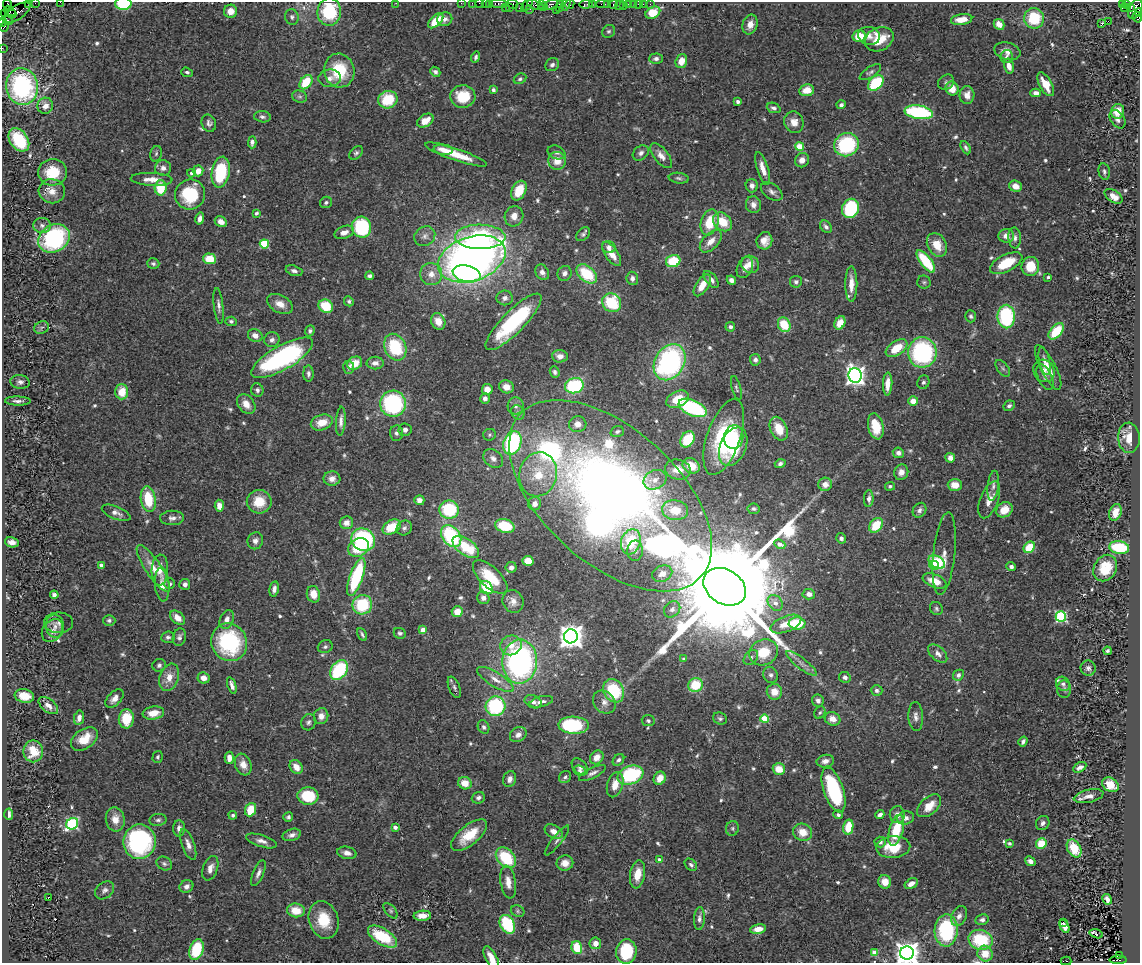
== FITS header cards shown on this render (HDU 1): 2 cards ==
NAXIS1  =                 1138
NAXIS2  =                  961

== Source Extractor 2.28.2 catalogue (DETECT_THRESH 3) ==
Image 1138 x 961 px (HDU 1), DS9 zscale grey, 1 PNG px = 1 image px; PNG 1142 x 965 px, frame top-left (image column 1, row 961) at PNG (2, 2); each listed source drawn as its Kron ellipse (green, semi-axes under 4 px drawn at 4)
Background 0.847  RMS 0.037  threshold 0.11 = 3 sigma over >= 5 px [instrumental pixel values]
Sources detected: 619; of the 619, the 500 brightest by FLUX_AUTO listed and drawn (119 fainter detections omitted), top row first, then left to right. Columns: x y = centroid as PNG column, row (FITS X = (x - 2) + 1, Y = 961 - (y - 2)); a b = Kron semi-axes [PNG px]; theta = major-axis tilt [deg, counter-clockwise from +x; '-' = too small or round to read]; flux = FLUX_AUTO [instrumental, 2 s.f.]
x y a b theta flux
60 2 2 2 - 6.3
28 3 4 2 - 46
35 3 2 2 - 14
396 3 2 2 - 27
461 3 2 2 - 17
472 3 2 2 - 30
479 3 2 2 - 22
485 3 2 2 - 31
490 3 3 3 - 110
7 4 5 3 - 110
123 4 8 6 -1 95
498 4 8 3 0 110
513 4 5 5 - 64
541 4 3 2 - 29
561 4 4 2 - 42
566 4 7 3 71 150
570 4 5 3 - 60
586 4 6 3 8 130
603 4 6 2 0 73
608 4 3 2 - 34
613 4 5 3 - 88
628 4 4 3 - 100
633 4 2 2 - 11
638 4 2 2 - 21
643 4 2 2 - 7.8
650 4 2 2 - 10
1122 4 3 2 - 58
1126 4 3 2 - 15
527 5 7 3 52 87
535 5 9 4 -23 240
551 5 7 4 19 250
592 5 3 2 - 56
620 5 5 3 - 19
623 6 2 2 - 9
505 7 3 2 - 80
543 7 2 2 - 28
559 7 3 2 - 41
1131 7 3 3 - 190
509 8 3 3 - 76
520 8 4 3 - 81
1125 8 2 2 - 12
530 9 3 2 - 9.3
1135 9 10 6 63 1000
556 10 2 2 - 43
10 11 6 4 -39 880
231 11 6 6 - 27
329 12 14 12 84 140
17 13 16 6 34 560
653 13 8 5 29 68
1139 13 4 2 - 75
5 14 4 3 - 31
12 14 4 3 - 410
292 17 8 6 -77 6.8
1137 17 5 3 - 150
1034 18 10 10 - 100
445 19 8 6 21 10
962 19 11 5 8 34
7 20 5 3 - 520
436 21 9 5 44 56
1108 21 2 2 - 440
3 22 4 2 - 62
1102 23 3 3 - 40
999 24 6 5 - 22
750 25 10 7 73 21
4 27 4 2 - 66
609 31 7 6 - 5
859 36 6 5 - 61
869 36 11 9 -13 16
879 39 15 11 25 61
2 48 2 2 - 14
1007 51 13 8 -14 19
476 57 5 4 - 6.1
1007 57 7 6 - 7.5
656 59 7 5 1 8.3
681 61 7 5 71 32
552 65 7 6 - 6.8
1009 66 7 4 -76 19
339 71 17 15 -77 110
187 72 6 4 -18 5.5
435 72 5 4 - 6.6
870 72 12 5 33 7.2
330 78 11 8 5 15
520 79 7 5 27 5.2
306 82 8 5 54 74
946 82 8 7 - 6.7
876 83 9 6 44 140
1046 84 13 6 -61 40
22 87 18 15 -80 360
952 89 7 6 - 32
493 90 4 3 - 9.4
807 90 7 6 - 36
1036 93 5 4 - 14
967 95 9 7 86 19
300 96 8 6 -17 5.7
463 96 12 11 - 73
388 100 10 8 21 83
738 102 4 3 - 6.1
841 105 4 4 - 6.7
45 106 8 7 - 17
774 108 7 5 -22 7.7
1118 111 7 6 - 36
919 112 14 6 -9 260
262 117 8 5 -7 7.1
1118 119 10 6 -56 11
425 121 9 6 31 28
794 122 11 9 -66 23
209 123 9 7 -68 8.7
19 140 13 9 -55 130
252 142 6 4 88 9.2
846 145 12 11 - 200
799 146 4 4 - 80
966 148 7 4 -63 6
443 150 9 5 -7 12
556 152 9 6 -23 7.7
356 153 8 5 44 5.8
641 153 9 6 40 9.2
156 154 8 5 73 5.7
456 154 33 6 -19 62
661 156 15 7 -52 19
802 160 7 6 - 20
557 161 9 8 - 30
163 168 8 7 - 13
763 168 17 5 -73 25
198 171 5 5 - 25
1104 171 8 5 -79 6.6
53 172 14 13 - 80
221 172 15 9 79 160
191 173 4 4 - 6.2
679 178 10 5 -7 6.6
152 179 21 6 -3 28
752 186 7 6 - 12
1016 186 6 5 - 22
161 188 7 6 - 79
52 191 13 12 - 28
519 191 10 7 63 60
772 192 12 7 -34 11
190 194 15 15 - 150
1113 196 10 6 -34 22
326 202 6 5 - 5.3
753 205 8 7 - 15
851 208 10 8 71 190
256 213 4 3 - 4.9
514 216 10 9 - 18
200 219 6 4 77 11
221 222 6 5 - 18
710 222 13 8 72 71
723 222 10 8 -44 54
42 225 8 7 - 11
362 227 10 9 - 190
826 227 7 5 -50 8.3
344 232 10 6 19 15
583 234 8 5 44 6.1
425 236 11 9 33 15
1006 236 8 7 - 20
480 237 25 12 0 310
54 238 17 13 29 310
1015 238 10 6 -87 10
711 241 13 7 46 24
764 241 9 8 - 22
264 244 4 4 - 130
937 245 12 9 -61 41
609 247 7 6 - 9.5
611 254 14 6 -55 30
209 259 6 5 - 56
472 259 35 22 18 1700
673 261 7 6 - 84
926 261 13 5 -52 120
1006 263 18 8 27 83
153 264 6 5 - 5.5
750 264 9 8 - 24
1030 266 9 9 - 56
745 267 11 7 66 18
294 271 8 5 -18 9.6
542 272 8 6 -61 13
565 273 7 7 - 12
431 274 11 11 - 26
467 274 14 8 -13 230
587 274 12 7 -39 110
370 276 4 4 - 7.7
1048 277 3 3 - 5.6
632 278 7 5 -83 9.5
711 279 10 5 -51 13
731 280 5 4 - 12
796 282 6 5 - 6.6
924 282 7 6 - 5
851 284 18 6 -90 29
702 285 12 6 56 29
505 298 8 7 - 11
349 301 5 4 - 5
612 303 10 9 - 130
280 304 14 8 -28 26
218 306 18 4 -83 11
326 306 7 6 - 78
971 316 6 5 - 5.3
1006 317 12 9 -89 220
231 321 5 4 - 5.1
438 321 8 6 -63 32
513 322 38 11 45 220
840 323 7 5 62 35
784 325 8 6 -66 70
730 327 5 4 - 7.2
41 328 8 6 20 5.9
310 331 5 4 - 6.1
1056 331 10 5 50 83
255 335 7 6 - 17
272 340 8 7 - 11
395 347 14 10 -66 130
897 348 12 7 34 57
922 352 15 14 - 330
560 356 8 6 -5 16
282 358 35 12 30 470
755 360 6 5 - 8.5
1044 361 14 5 -77 12
670 362 19 14 59 470
355 363 8 6 30 38
375 363 8 6 1 13
349 367 6 5 - 6.2
1048 367 25 8 -63 32
1003 368 9 5 -52 5.8
1044 371 11 10 - 17
555 372 6 4 -68 6.3
308 374 8 5 89 7.5
855 376 7 6 - 1400
1045 377 14 7 -66 11
20 382 10 7 -8 9.5
923 382 7 6 - 6.6
888 384 11 4 87 21
574 386 9 7 16 180
506 387 7 6 - 25
736 388 12 4 -75 5.6
487 389 5 5 - 19
257 390 7 6 - 8
122 392 7 6 - 50
485 399 5 5 - 12
678 399 12 8 25 48
18 401 13 4 -1 9.9
913 401 5 5 - 26
246 404 11 8 -51 26
393 404 13 13 - 280
516 406 8 8 - 11
1009 406 6 5 - 6.9
693 408 15 7 -24 280
518 413 7 6 - 7.2
341 421 14 5 86 13
322 422 11 7 18 37
578 424 9 8 - 18
876 426 13 7 -76 52
779 429 12 8 -65 48
405 430 6 6 - 11
617 431 7 5 20 5.9
396 433 7 6 - 7.5
490 435 6 6 - 5
724 437 40 16 71 190
734 437 12 9 82 71
1129 438 15 11 -87 31
687 439 9 6 57 87
512 443 12 8 70 290
733 447 20 13 67 170
898 453 5 5 - 9.4
493 458 11 8 -39 14
950 458 5 5 - 14
780 464 5 4 - 7.3
691 466 9 7 -32 42
678 470 13 10 -12 31
901 472 8 7 - 16
538 474 22 18 77 86
332 479 8 7 - 17
655 480 12 9 27 20
825 484 7 6 - 18
955 485 7 6 - 33
890 486 5 4 - 5.3
993 486 15 5 84 11
610 496 122 67 -42 4200
148 499 13 7 -81 87
869 499 8 5 87 9.4
419 500 5 5 - 14
989 500 19 9 69 26
259 502 12 12 - 57
535 504 6 6 - 15
219 506 6 4 -85 19
754 509 6 5 - 5.2
449 510 10 9 - 150
675 510 13 10 -9 54
919 510 8 6 55 9.3
1004 510 9 7 34 35
1115 512 8 6 70 25
116 513 15 6 -22 14
172 518 12 7 1 12
346 523 6 6 - 17
876 525 8 6 52 67
505 526 10 6 -16 88
392 527 10 6 29 70
404 528 8 7 - 8.1
451 536 12 9 -53 220
841 538 5 4 - 7.1
363 540 12 11 - 280
255 541 8 7 - 13
12 542 7 5 -12 15
631 542 13 9 72 120
780 544 6 4 -24 23
358 547 11 9 31 76
466 547 15 8 -36 84
1029 547 6 5 - 67
1119 547 10 6 -8 120
635 551 10 7 88 11
944 553 41 11 84 32
528 561 5 5 - 47
937 562 9 6 -30 87
101 565 4 3 - 19
934 565 5 4 - 47
511 567 5 5 - 11
1011 567 5 4 - 7.5
153 568 27 8 -56 41
1105 568 14 11 58 65
160 570 15 8 87 25
662 574 10 8 24 17
356 577 20 6 71 240
490 577 22 10 -44 75
934 581 12 6 -22 39
170 584 5 5 - 5.3
185 584 5 5 - 10
162 585 17 7 -86 30
486 587 7 5 -48 84
725 587 23 17 -33 130000
274 589 8 4 79 11
313 594 8 6 -75 34
809 594 6 5 - 13
54 595 4 4 - 8.5
483 598 6 6 - 11
513 601 12 10 -63 19
775 603 9 6 -50 19
362 605 10 9 - 140
672 609 9 7 44 10
936 609 7 6 - 5.3
457 612 5 5 - 28
1061 617 5 5 - 310
177 618 8 6 -42 23
109 620 6 5 - 5.9
227 620 10 6 68 15
59 623 14 10 0 12
797 623 8 6 -2 90
786 624 16 8 21 43
55 626 11 9 -84 14
423 630 4 4 - 30
52 631 12 9 54 16
400 633 6 5 - 5.6
362 634 7 3 -62 5.2
571 636 7 7 - 2700
168 637 7 5 5 7.2
179 637 9 6 74 8.5
229 642 19 17 -60 240
511 645 11 9 26 28
325 647 7 6 - 6.3
1108 651 4 3 - 5.3
763 652 15 12 26 70
938 654 11 6 -43 13
751 657 8 6 49 7.6
684 659 4 3 - 8.3
520 662 22 17 86 630
801 663 19 5 -38 16
159 665 7 6 - 6.9
1088 668 7 7 - 9.1
339 670 11 8 54 180
771 675 8 7 - 9.1
958 675 6 5 - 7.7
169 677 14 9 72 31
845 677 6 5 - 10
204 678 6 5 - 17
495 679 21 7 -31 26
1063 684 7 6 - 7.7
232 685 8 3 -70 9.5
695 685 7 7 - 78
454 687 11 5 -68 7.3
1064 689 9 7 -87 7.2
877 690 6 5 - 6.6
614 691 12 10 -59 120
774 692 8 7 - 31
24 696 10 6 -9 39
115 699 11 6 45 17
818 701 6 6 - 11
533 702 9 6 -23 13
541 702 12 5 14 12
604 702 12 10 -48 17
48 706 11 6 -39 17
495 706 10 9 - 220
820 712 6 5 - 4.9
153 713 11 6 8 33
321 716 8 7 - 18
916 717 14 7 -87 13
79 718 7 5 79 11
720 718 7 6 - 5.7
126 719 9 7 84 73
765 719 4 4 - 97
833 719 8 6 -20 23
648 721 6 5 - 4.9
308 722 8 7 - 7.4
574 725 15 8 -3 170
484 727 7 5 -64 6.5
518 735 9 7 34 14
84 739 15 9 36 50
1023 742 5 4 - 9.4
33 751 11 10 - 49
158 757 6 5 - 4.9
597 757 7 6 - 25
229 758 6 4 -88 19
618 760 6 5 - 6.4
825 761 9 6 12 14
243 765 11 8 -70 23
296 767 7 6 - 25
580 767 10 6 -46 8.8
1080 767 7 4 29 11
779 769 6 5 - 39
580 771 6 5 - 5.1
592 773 15 5 27 10
630 775 13 9 20 200
565 777 6 5 - 6.1
660 778 7 5 58 26
510 779 8 6 71 12
465 783 7 6 - 36
615 785 13 7 73 28
1110 785 9 6 -33 44
834 790 23 10 -72 220
308 796 10 8 -5 100
1089 796 15 6 12 17
478 798 6 5 - 8.2
929 806 14 8 42 37
251 810 7 5 67 60
9 814 5 3 - 13
233 815 4 4 - 5
838 815 5 4 - 6.1
880 815 5 4 - 9.2
897 815 8 7 - 15
288 817 5 4 - 5.4
905 818 8 6 16 12
115 819 12 9 -82 29
158 820 8 6 7 6.9
1043 823 7 6 - 9.6
72 824 6 5 - 360
395 827 4 3 - 14
848 827 7 5 78 60
179 828 8 6 89 13
732 828 7 6 - 6.4
896 830 16 7 74 82
554 832 10 6 -29 20
802 832 10 8 -24 36
292 835 9 6 16 11
469 835 22 9 39 65
557 840 18 5 52 9.7
261 841 16 6 -18 14
140 842 17 16 - 360
880 842 5 5 - 8.9
1009 843 4 4 - 5
188 844 16 6 -71 16
1041 844 5 5 - 64
893 847 17 11 4 68
1074 848 9 6 -61 73
347 853 10 6 -13 14
506 858 12 8 -47 130
659 860 4 3 - 13
1030 861 5 4 - 12
565 863 8 7 - 21
164 864 8 6 -31 6.9
691 865 7 5 -42 6.2
210 868 13 7 71 18
258 873 14 5 67 11
638 874 14 7 80 35
508 882 17 7 -81 24
885 882 7 6 - 28
911 884 7 4 30 15
186 886 7 6 - 9.9
105 890 11 7 39 11
48 898 3 2 - 28
1107 899 5 4 - 12
296 910 9 7 -8 46
390 911 9 5 -49 5.5
518 911 7 5 -23 5.2
422 916 9 5 3 26
959 916 10 7 66 13
699 918 11 5 87 11
324 920 19 14 -72 73
982 920 7 5 11 7.9
1063 922 3 2 - 7.9
507 924 10 7 -61 140
1065 926 7 4 -63 18
758 929 8 5 11 25
946 930 16 11 88 210
1096 934 7 3 -15 27
383 937 16 8 -32 110
981 940 12 10 -16 120
595 943 6 6 - 19
577 947 6 5 - 76
196 950 10 7 73 110
626 952 12 10 84 120
875 953 4 4 - 44
907 953 7 6 - 2800
985 954 8 7 - 39
1119 955 3 3 - 130
491 958 13 5 -62 25
1118 960 8 4 0 400
1066 961 5 2 - 54
At the frame edge (FLAGS 8, measured only in part): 22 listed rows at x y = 60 2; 28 3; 35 3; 396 3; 461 3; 472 3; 479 3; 485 3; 490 3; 123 4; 498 4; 513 4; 527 5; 535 5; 329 12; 1139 13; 1137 17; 3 22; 2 48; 907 953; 491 958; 1066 961
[119 fainter detections neither listed nor drawn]